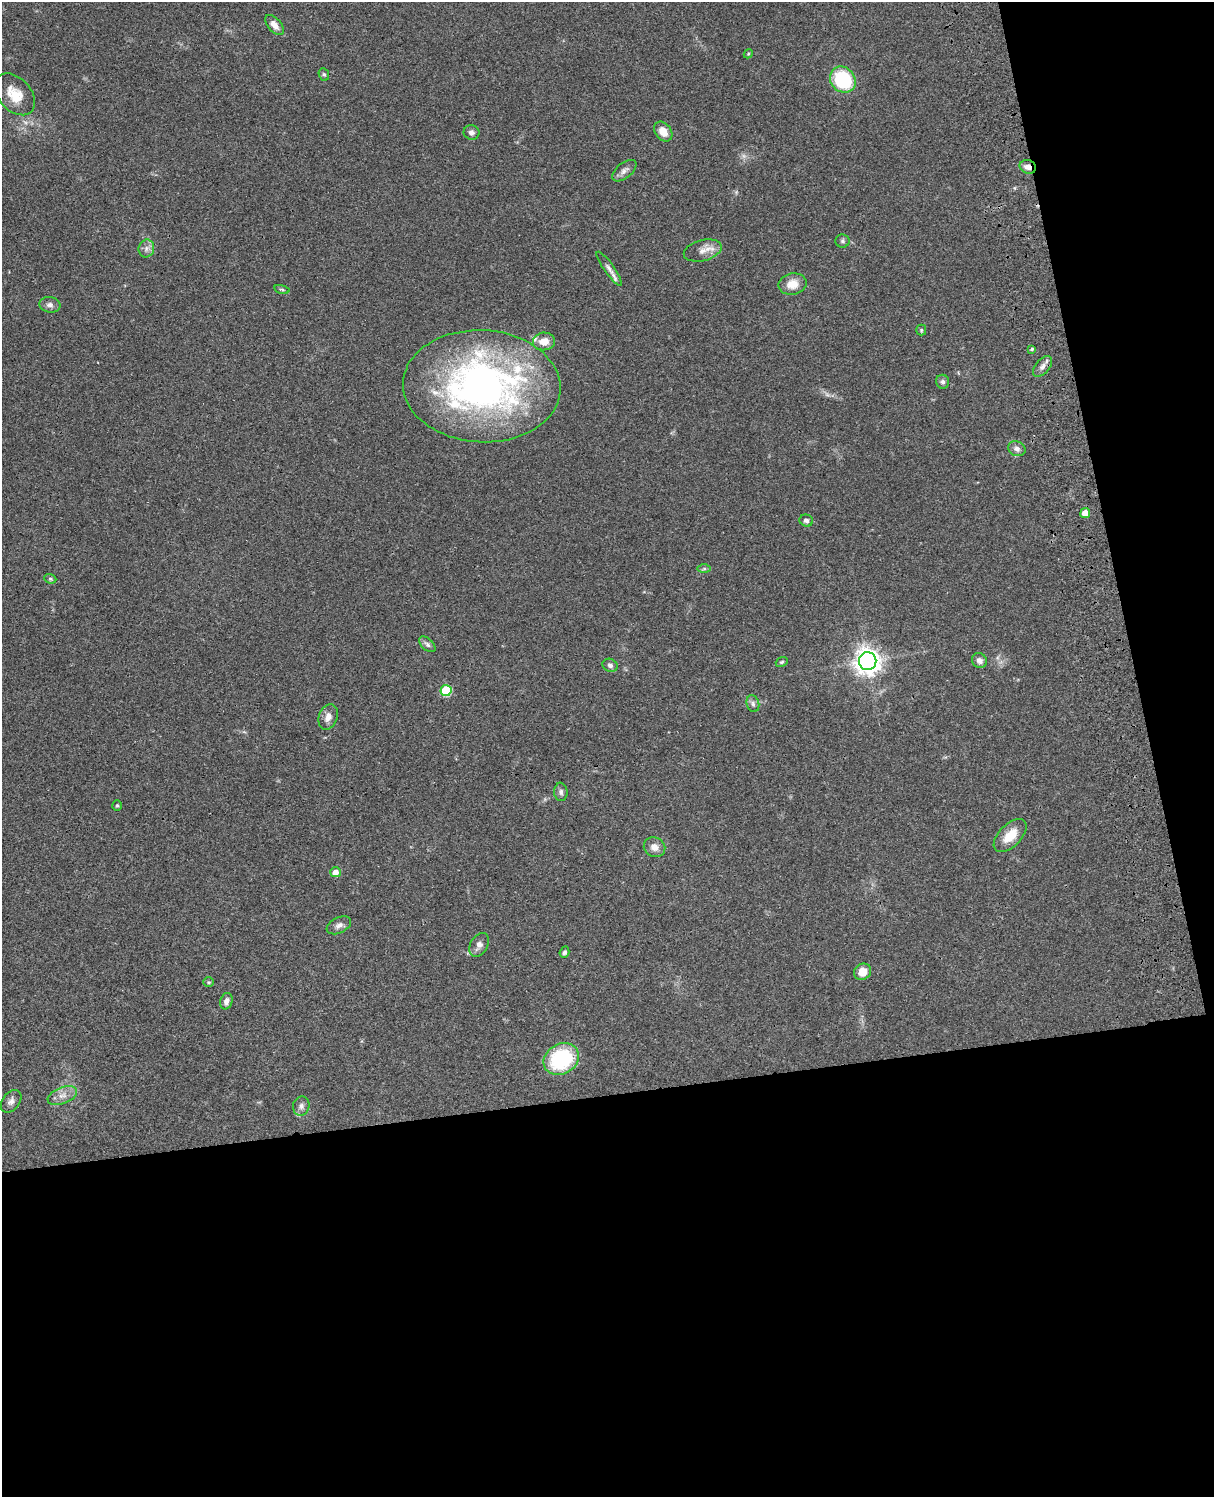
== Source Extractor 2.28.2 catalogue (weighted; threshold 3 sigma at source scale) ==
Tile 12 of 4 x 3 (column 4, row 3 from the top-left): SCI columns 3757-4968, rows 278-1772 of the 5087 x 4927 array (HDU 1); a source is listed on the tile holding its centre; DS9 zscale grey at full resolution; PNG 1216 x 1499 px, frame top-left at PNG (2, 2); each listed source drawn as its Kron ellipse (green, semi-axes under 4 px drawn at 4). Shown black and unused: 33% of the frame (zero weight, under 3 of 4 exposures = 6% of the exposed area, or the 3 px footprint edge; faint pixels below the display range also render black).
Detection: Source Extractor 2.28.2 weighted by HDU 2 'WHT'; one run over the whole footprint, this tile lists its part. Background 0.0886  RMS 0.0062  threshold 0.0277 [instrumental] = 3 sigma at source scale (4.5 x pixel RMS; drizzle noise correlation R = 1.50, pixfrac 1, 0.05/0.05 arcsec/px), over >= 5 px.
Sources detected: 55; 1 too faint to see at this stretch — neither listed nor drawn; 4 inside a brighter listed object's ellipse — not listed separately; the other 50 listed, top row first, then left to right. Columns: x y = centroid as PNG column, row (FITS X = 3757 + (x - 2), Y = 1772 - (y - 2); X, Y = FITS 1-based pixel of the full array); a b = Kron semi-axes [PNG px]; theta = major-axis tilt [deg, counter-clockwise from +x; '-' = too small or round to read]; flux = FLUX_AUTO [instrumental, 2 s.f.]
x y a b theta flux
274 25 12 6 -50 4.8
748 54 5 3 - 0.58
324 74 6 5 - 0.99
843 80 14 12 -47 46
15 94 24 16 -47 13
471 132 8 7 - 2.1
663 132 11 8 -51 6.7
1028 167 8 6 -22 3.8
624 171 14 7 39 3
842 241 7 6 - 1.4
146 248 9 7 74 2.8
703 250 19 10 14 6
609 269 20 5 -55 2.8
793 284 14 11 12 8.1
282 289 7 3 -14 0.84
50 305 10 8 -8 2.6
921 330 5 5 - 0.91
544 341 11 9 7 6.3
1032 349 4 3 - 0.91
1042 366 12 7 49 3.2
943 382 7 6 - 1.7
482 386 79 56 -3 280
1017 449 9 7 -22 2.8
1085 513 5 4 - 7.6
806 521 7 6 - 2
704 569 6 4 1 1.1
50 579 6 4 -21 0.92
427 644 10 5 -42 1.7
868 661 9 8 - 570
979 661 8 7 - 2.8
782 662 6 4 22 0.87
610 665 8 6 -27 2
446 691 5 5 - 38
753 704 8 6 -75 1.9
328 717 13 9 70 4.5
561 792 9 6 -84 1.9
117 805 5 4 - 0.81
1010 836 20 11 45 12
655 847 11 9 -28 4.7
335 872 5 5 - 5
339 925 13 7 26 3.1
479 945 13 8 61 3.3
564 952 6 4 70 1.5
862 972 9 8 - 6.5
208 982 5 4 - 0.77
226 1001 8 6 75 2.8
561 1059 18 15 28 47
62 1095 15 8 21 5
11 1101 12 8 53 3.1
301 1106 9 8 - 2.5
Overlapping masked pixels (flux is a lower limit): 1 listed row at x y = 1028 167